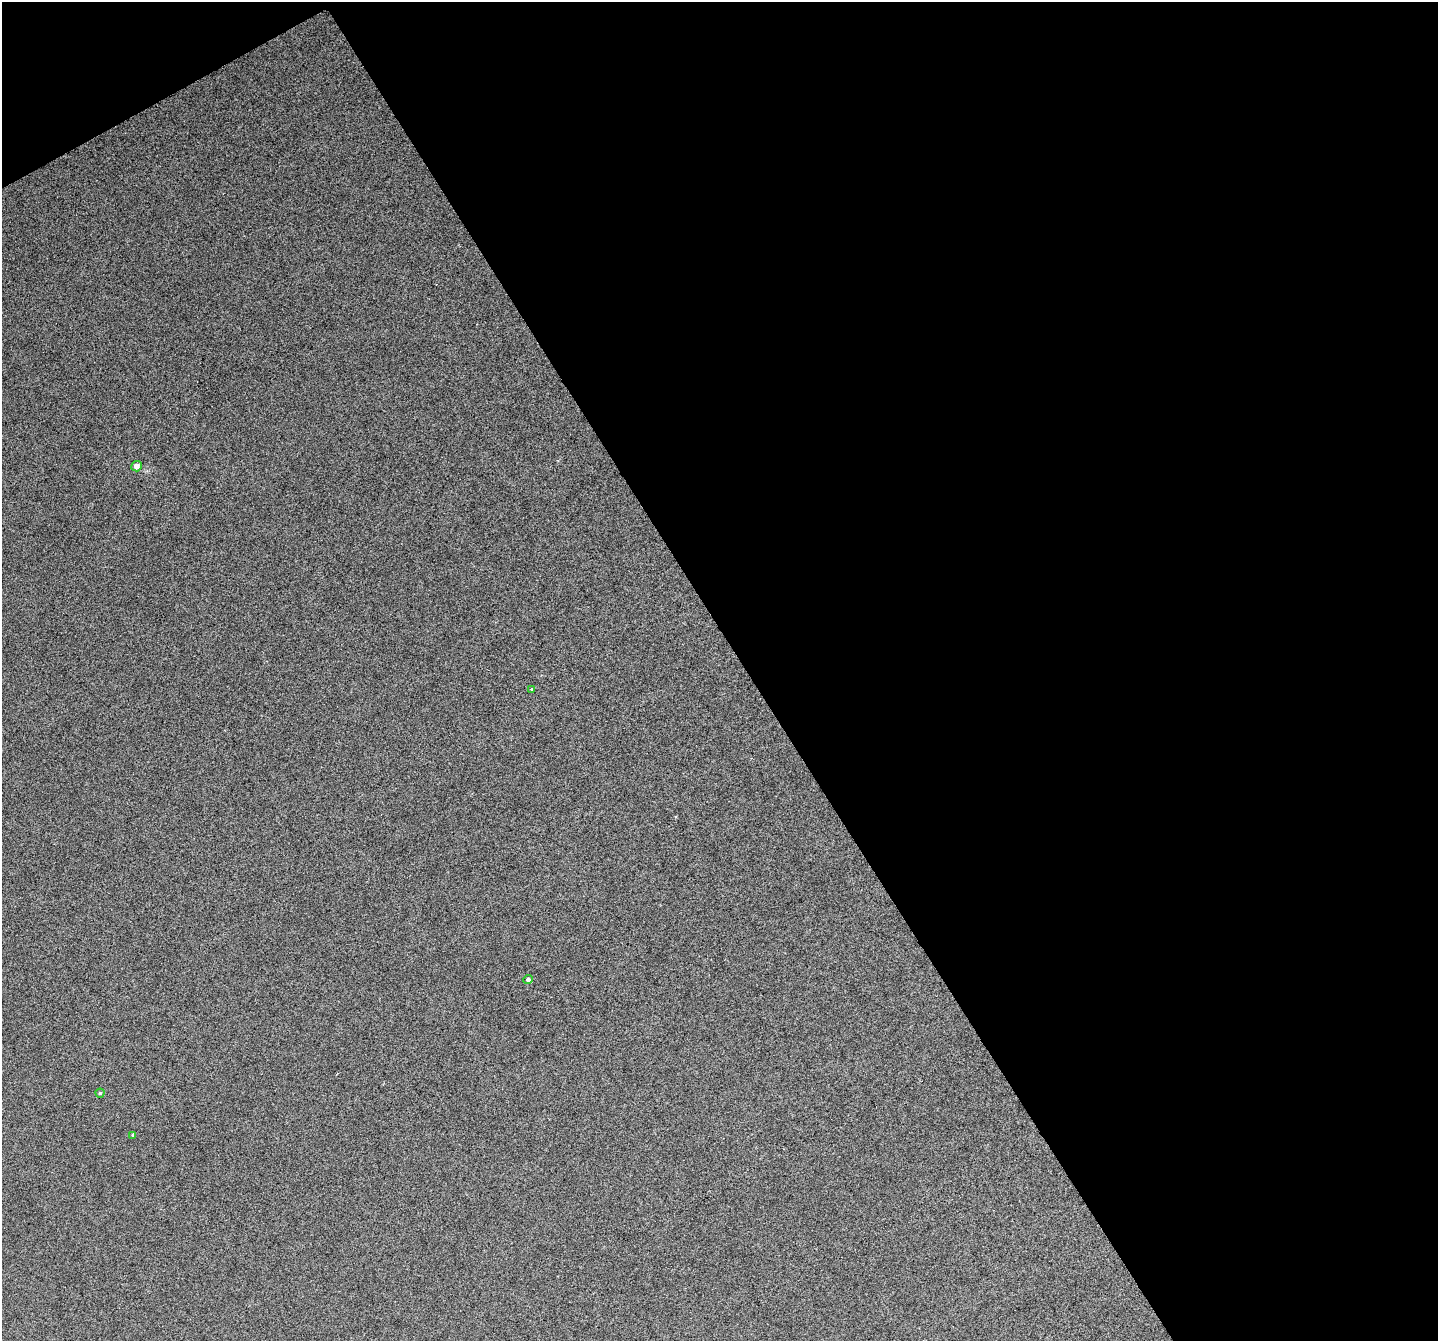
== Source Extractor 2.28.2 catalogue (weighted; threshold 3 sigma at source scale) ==
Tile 2 of 2 x 2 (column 2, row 1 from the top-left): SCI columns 1439-2874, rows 1466-2804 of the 2922 x 2922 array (HDU 1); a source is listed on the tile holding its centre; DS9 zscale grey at full resolution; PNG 1440 x 1343 px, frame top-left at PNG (2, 2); each listed source drawn as its Kron ellipse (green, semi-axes under 4 px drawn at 4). Shown black and unused: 50% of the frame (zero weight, under 4 of 8 exposures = <1% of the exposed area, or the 3 px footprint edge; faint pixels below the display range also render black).
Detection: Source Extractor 2.28.2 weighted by HDU 2 'WHT'; one run over the whole footprint, this tile lists its part. Background 0.109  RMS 0.31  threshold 1.25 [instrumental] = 3 sigma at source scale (4.09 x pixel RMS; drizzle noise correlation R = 1.36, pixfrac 0.8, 0.05/0.05 arcsec/px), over >= 5 px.
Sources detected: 5; all 5 listed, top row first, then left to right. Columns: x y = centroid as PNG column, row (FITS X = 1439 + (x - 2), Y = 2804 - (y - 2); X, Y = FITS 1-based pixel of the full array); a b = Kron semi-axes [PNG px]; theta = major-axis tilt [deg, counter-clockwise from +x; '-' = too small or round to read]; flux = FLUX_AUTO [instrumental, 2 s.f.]
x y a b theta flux
137 466 5 5 - 180
532 689 3 2 - 30
528 979 5 4 - 87
100 1093 4 4 - 34
133 1135 4 3 - 39